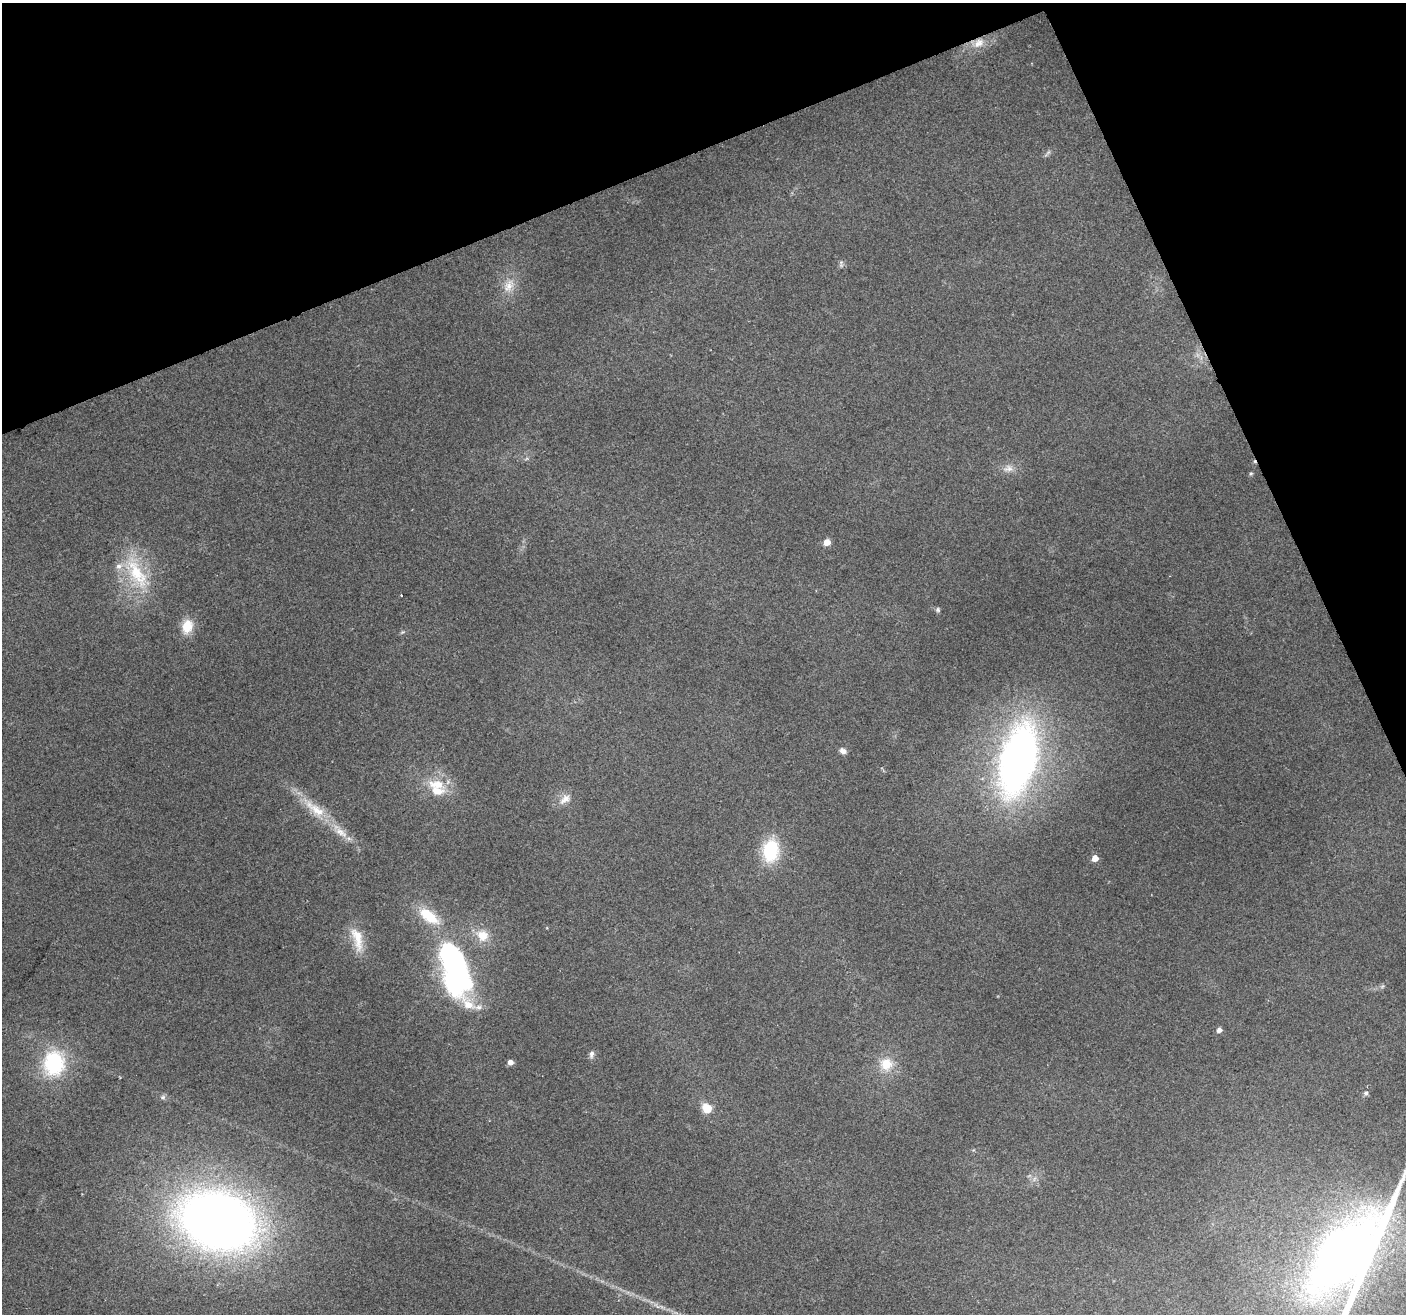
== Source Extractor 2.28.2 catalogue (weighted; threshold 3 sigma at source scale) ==
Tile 3 of 4 x 4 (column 3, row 1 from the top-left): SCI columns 2812-4215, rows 4080-5391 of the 5620 x 5476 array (HDU 1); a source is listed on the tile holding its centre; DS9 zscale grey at full resolution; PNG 1408 x 1316 px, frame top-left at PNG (2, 3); no overlay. Shown black and unused: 20% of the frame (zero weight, under 2 of 3 exposures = <1% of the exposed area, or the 3 px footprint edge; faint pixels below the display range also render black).
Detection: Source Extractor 2.28.2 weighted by HDU 2 'WHT'; one run over the whole footprint, this tile lists its part. Background 0.0635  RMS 0.0073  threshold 0.033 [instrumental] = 3 sigma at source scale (4.5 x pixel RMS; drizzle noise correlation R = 1.50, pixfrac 1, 0.0396/0.0396 arcsec/px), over >= 5 px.
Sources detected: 43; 2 too faint to see at this stretch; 2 inside a brighter object's white glare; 1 cosmic-ray / hot-pixel residue — not listed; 4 inside a brighter listed object's ellipse — not listed separately; the other 34 listed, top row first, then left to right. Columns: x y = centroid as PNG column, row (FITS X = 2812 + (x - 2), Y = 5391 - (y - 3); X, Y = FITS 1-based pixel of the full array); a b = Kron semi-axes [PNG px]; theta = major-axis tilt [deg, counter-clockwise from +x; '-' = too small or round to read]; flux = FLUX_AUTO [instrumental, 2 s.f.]
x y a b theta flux
979 43 16 12 27 9.7
841 264 11 4 89 1.7
509 286 21 14 59 12
1008 468 15 9 10 5.9
1251 473 5 5 - 1
827 542 5 5 - 9.1
137 573 54 21 -60 47
401 595 3 2 - 1.4
938 610 6 5 - 1.5
187 626 18 14 75 14
402 632 7 4 25 1.2
843 751 9 6 -35 3.3
1018 759 67 32 75 410
437 784 26 13 -8 19
565 799 18 10 39 7.3
317 810 40 14 -40 26
771 851 23 16 82 46
1095 858 5 4 - 9.3
432 918 23 15 -17 18
482 935 17 14 -33 14
357 939 36 13 -76 18
457 978 40 30 -85 140
1219 1030 5 4 - 4.1
591 1054 11 6 77 2.6
510 1062 5 5 - 4.8
54 1063 33 28 87 59
886 1064 19 19 - 17
1366 1093 7 6 - 1.9
163 1097 7 6 - 1.9
707 1108 9 8 - 15
1034 1179 7 4 71 1.7
218 1221 66 47 -18 760
1350 1284 12 7 56 5.4
1312 1300 8 5 -1 3.3
Overlapping masked pixels (flux is a lower limit): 1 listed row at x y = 979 43